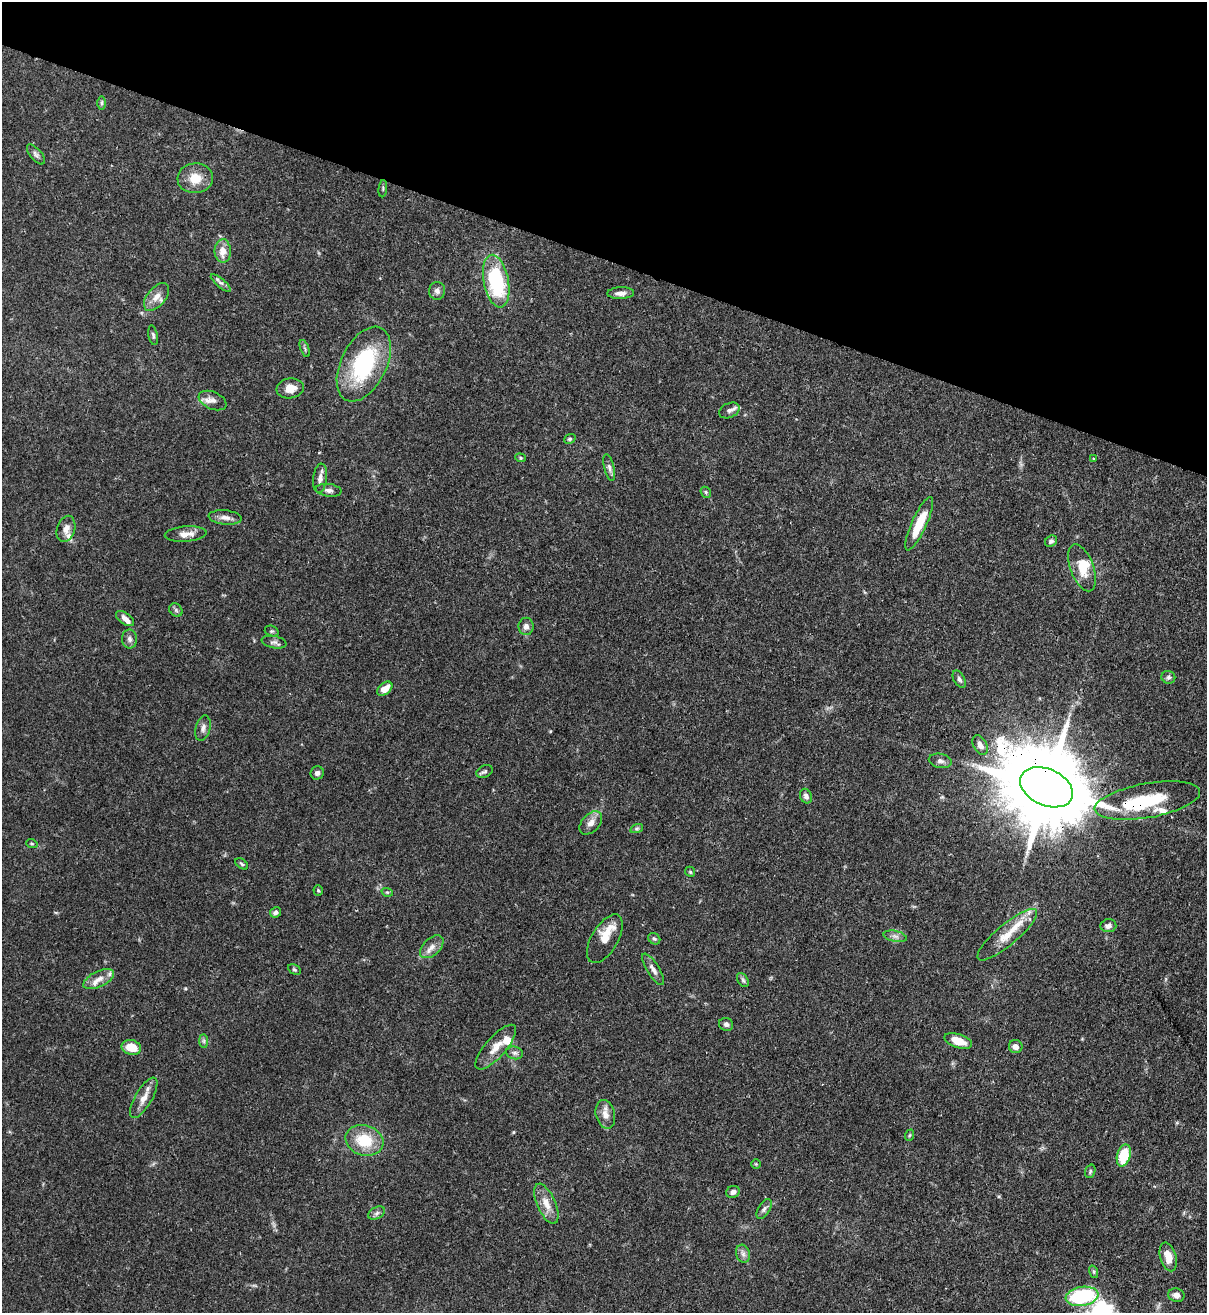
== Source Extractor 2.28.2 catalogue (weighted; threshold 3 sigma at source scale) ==
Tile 2 of 4 x 4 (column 2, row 1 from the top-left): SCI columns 1424-2628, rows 3966-5276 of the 5389 x 5307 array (HDU 1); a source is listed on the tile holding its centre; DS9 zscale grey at full resolution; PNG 1209 x 1315 px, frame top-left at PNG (2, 2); each listed source drawn as its Kron ellipse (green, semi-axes under 4 px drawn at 4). Shown black and unused: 20% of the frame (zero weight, under 3 of 4 exposures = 7% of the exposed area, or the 3 px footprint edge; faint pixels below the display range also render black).
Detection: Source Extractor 2.28.2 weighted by HDU 2 'WHT'; one run over the whole footprint, this tile lists its part. Background 0.1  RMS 0.0041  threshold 0.0186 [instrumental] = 3 sigma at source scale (4.5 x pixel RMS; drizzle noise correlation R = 1.50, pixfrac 1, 0.05/0.05 arcsec/px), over >= 5 px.
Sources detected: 96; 1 inside a brighter object's white glare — neither listed nor drawn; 8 inside a brighter listed object's ellipse — not listed separately; the other 87 listed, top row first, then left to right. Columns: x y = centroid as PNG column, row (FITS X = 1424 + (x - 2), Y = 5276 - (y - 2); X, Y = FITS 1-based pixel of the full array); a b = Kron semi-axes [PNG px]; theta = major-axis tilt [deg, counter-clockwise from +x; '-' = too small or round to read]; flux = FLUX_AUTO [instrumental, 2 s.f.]
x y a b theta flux
102 103 7 4 -90 0.7
36 154 12 5 -49 1.3
195 178 18 15 5 7.2
383 189 9 3 85 0.59
223 251 12 8 -90 4.6
496 281 27 12 -79 36
221 283 12 4 -39 1.2
437 291 9 8 - 1.7
621 293 13 6 2 2.2
156 297 16 9 50 3.9
153 335 10 4 -78 0.86
305 348 9 3 -69 0.69
364 364 40 22 64 40
290 388 13 10 8 5
213 400 14 8 -23 2.7
729 410 11 7 24 1.5
570 439 6 4 22 0.76
520 458 5 4 - 0.54
1093 459 4 3 - 0.39
609 468 14 5 -77 1.5
320 478 15 7 82 2.4
329 490 13 6 -7 1.8
706 492 6 5 - 0.67
225 517 16 7 -6 2.6
919 524 29 7 66 12
66 529 13 9 73 3
186 534 21 7 4 3.7
1051 541 6 5 - 1.1
1082 568 24 12 -70 7.5
176 610 7 6 - 0.93
125 619 10 5 -35 2.1
526 626 9 7 88 1.9
272 631 7 5 -18 0.74
130 639 9 7 -86 1.6
274 642 12 6 -10 1.4
1168 677 7 6 - 1.1
959 679 9 5 -61 1
385 689 8 5 39 4.6
203 728 13 7 75 1.9
980 745 10 6 -61 2.5
940 761 11 7 -11 1.7
485 772 8 6 22 0.95
317 773 7 6 - 1.3
1046 787 28 18 -24 7200
806 796 7 5 -67 1.6
1147 800 53 17 10 26
591 823 13 8 47 2.9
637 828 6 4 19 0.69
32 844 6 3 -19 0.49
242 864 7 4 -36 0.66
690 872 5 4 - 0.55
318 890 5 4 - 0.56
387 892 6 3 -17 0.48
275 912 6 5 - 1.3
1108 926 8 6 5 1.8
1007 935 38 10 40 8.7
895 936 12 5 -12 1.6
605 939 27 13 59 7
654 939 6 5 - 0.72
432 947 14 8 44 2.8
294 969 7 4 -30 0.7
653 969 18 6 -58 2.2
99 979 16 8 26 3.5
743 980 8 5 -59 0.8
726 1024 7 6 - 1.1
204 1041 7 4 -90 0.8
958 1041 14 6 -18 6.5
131 1047 10 7 -12 7.6
496 1047 28 10 49 5.4
1016 1047 7 6 - 2.2
515 1053 8 6 -14 1.3
144 1098 23 8 60 4.1
605 1114 14 9 -76 3.4
910 1135 6 3 70 0.48
364 1140 19 15 -16 14
1124 1155 11 6 75 14
756 1164 4 4 - 0.45
1090 1171 7 5 71 0.73
733 1192 7 6 - 1.7
546 1204 21 9 -66 5.1
764 1209 11 6 58 1.4
377 1213 9 6 28 1.3
743 1254 9 6 -74 1.6
1168 1257 15 8 -73 5.3
1094 1272 6 4 -72 0.68
1176 1295 8 6 -12 1.9
1082 1296 16 9 9 37
Overlapping masked pixels (flux is a lower limit): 3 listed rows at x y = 496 281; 1046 787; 1147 800